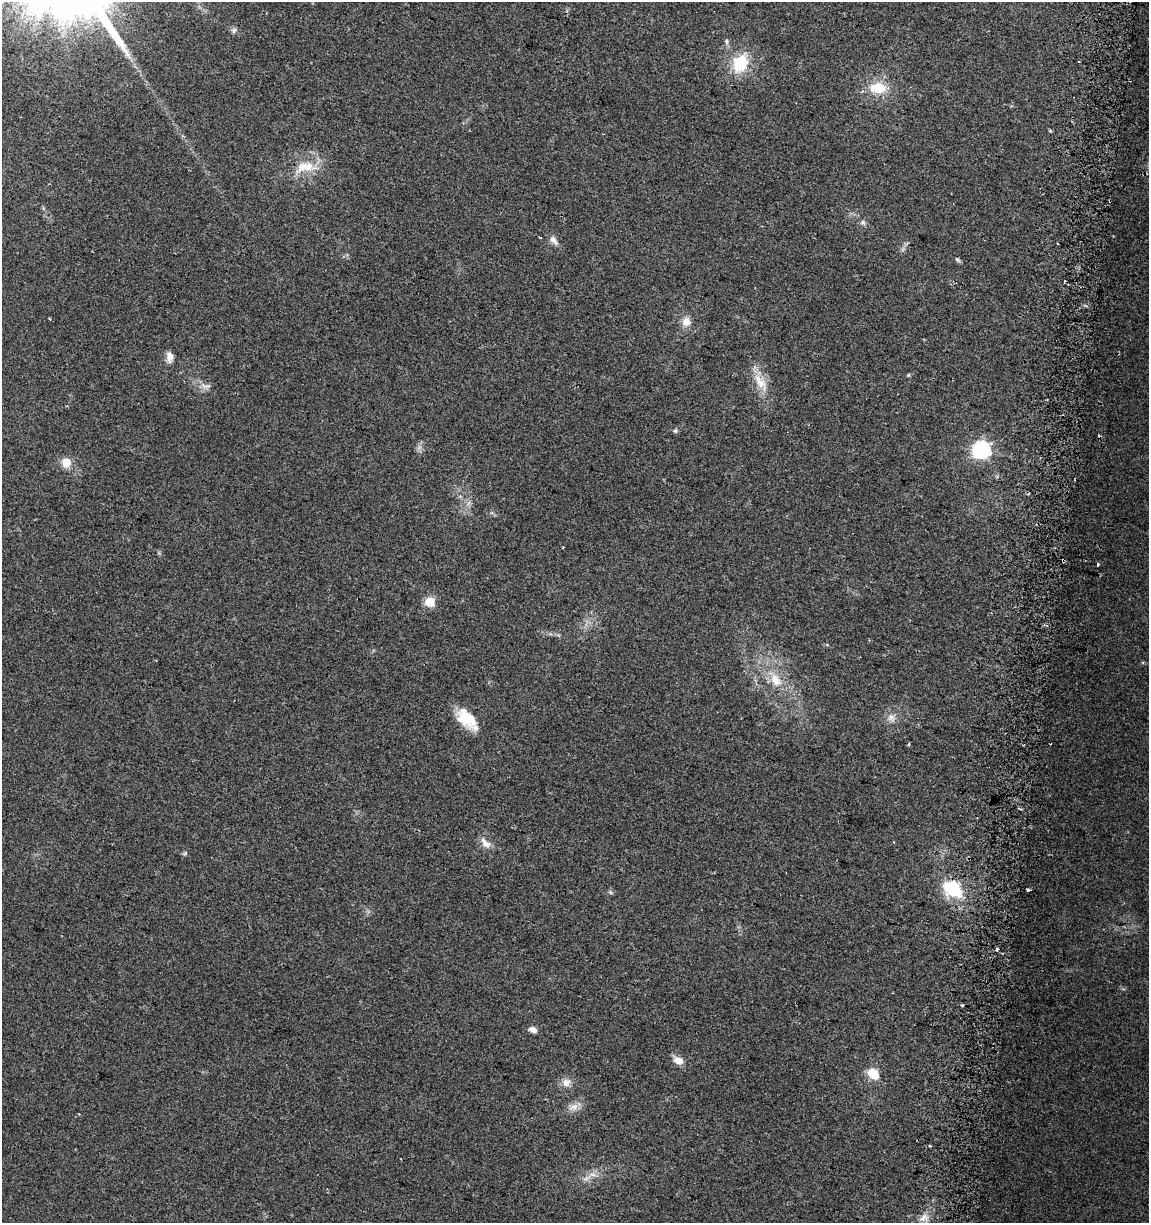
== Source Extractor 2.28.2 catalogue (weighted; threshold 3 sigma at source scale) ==
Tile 10 of 4 x 4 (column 2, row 3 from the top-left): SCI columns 1464-2610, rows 1227-2447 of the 5161 x 4904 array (HDU 1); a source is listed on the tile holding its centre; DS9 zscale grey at full resolution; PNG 1151 x 1225 px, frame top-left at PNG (2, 2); no overlay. Shown black and unused: <1% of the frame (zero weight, under 2 of 3 exposures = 2% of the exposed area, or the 3 px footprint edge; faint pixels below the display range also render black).
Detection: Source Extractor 2.28.2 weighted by HDU 2 'WHT'; one run over the whole footprint, this tile lists its part. Background 0.11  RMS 0.01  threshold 0.047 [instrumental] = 3 sigma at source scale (4.5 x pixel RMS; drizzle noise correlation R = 1.50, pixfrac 1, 0.0396/0.0396 arcsec/px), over >= 5 px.
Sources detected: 46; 6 cosmic-ray / hot-pixel residue — not listed; the other 40 listed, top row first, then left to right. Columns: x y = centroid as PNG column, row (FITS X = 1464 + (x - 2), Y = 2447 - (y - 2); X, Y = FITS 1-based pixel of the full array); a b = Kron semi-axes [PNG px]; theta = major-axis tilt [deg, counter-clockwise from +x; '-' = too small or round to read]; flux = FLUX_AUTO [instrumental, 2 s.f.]
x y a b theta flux
234 30 8 6 67 2.7
727 41 8 4 -81 2.1
1079 61 2 2 - 0.93
740 63 20 15 64 42
878 88 23 15 1 27
306 167 33 14 5 26
1110 201 3 3 - 4.8
863 222 6 6 - 2.2
540 237 3 2 - 1
553 240 14 7 -50 5.8
957 259 8 4 -41 1.9
686 322 13 12 - 9
169 357 14 8 -85 6.8
908 375 6 4 89 1.1
761 383 23 12 -54 18
206 386 16 7 -6 6
675 431 6 5 - 2
981 450 8 7 - 310
66 462 9 9 - 14
1063 561 4 3 - 5.2
1098 564 3 2 - 2.4
430 602 5 5 - 55
775 680 20 12 -54 19
467 718 24 15 -39 35
891 718 13 10 -33 7.2
909 744 3 3 - 2.4
485 843 17 9 -45 8.4
185 853 7 4 0 1.6
952 888 18 12 -35 63
1028 890 5 3 - 4.4
997 949 3 3 - 3.4
963 1005 3 3 - 1.9
533 1030 8 6 -23 6.1
678 1060 12 8 -34 8.8
873 1073 15 10 -42 18
566 1083 12 11 - 7.8
574 1107 14 9 22 7.9
930 1146 4 3 - 1
593 1175 10 5 -1 4.4
924 1218 12 8 17 7
Overlapping masked pixels (flux is a lower limit): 2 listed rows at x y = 1110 201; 1063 561